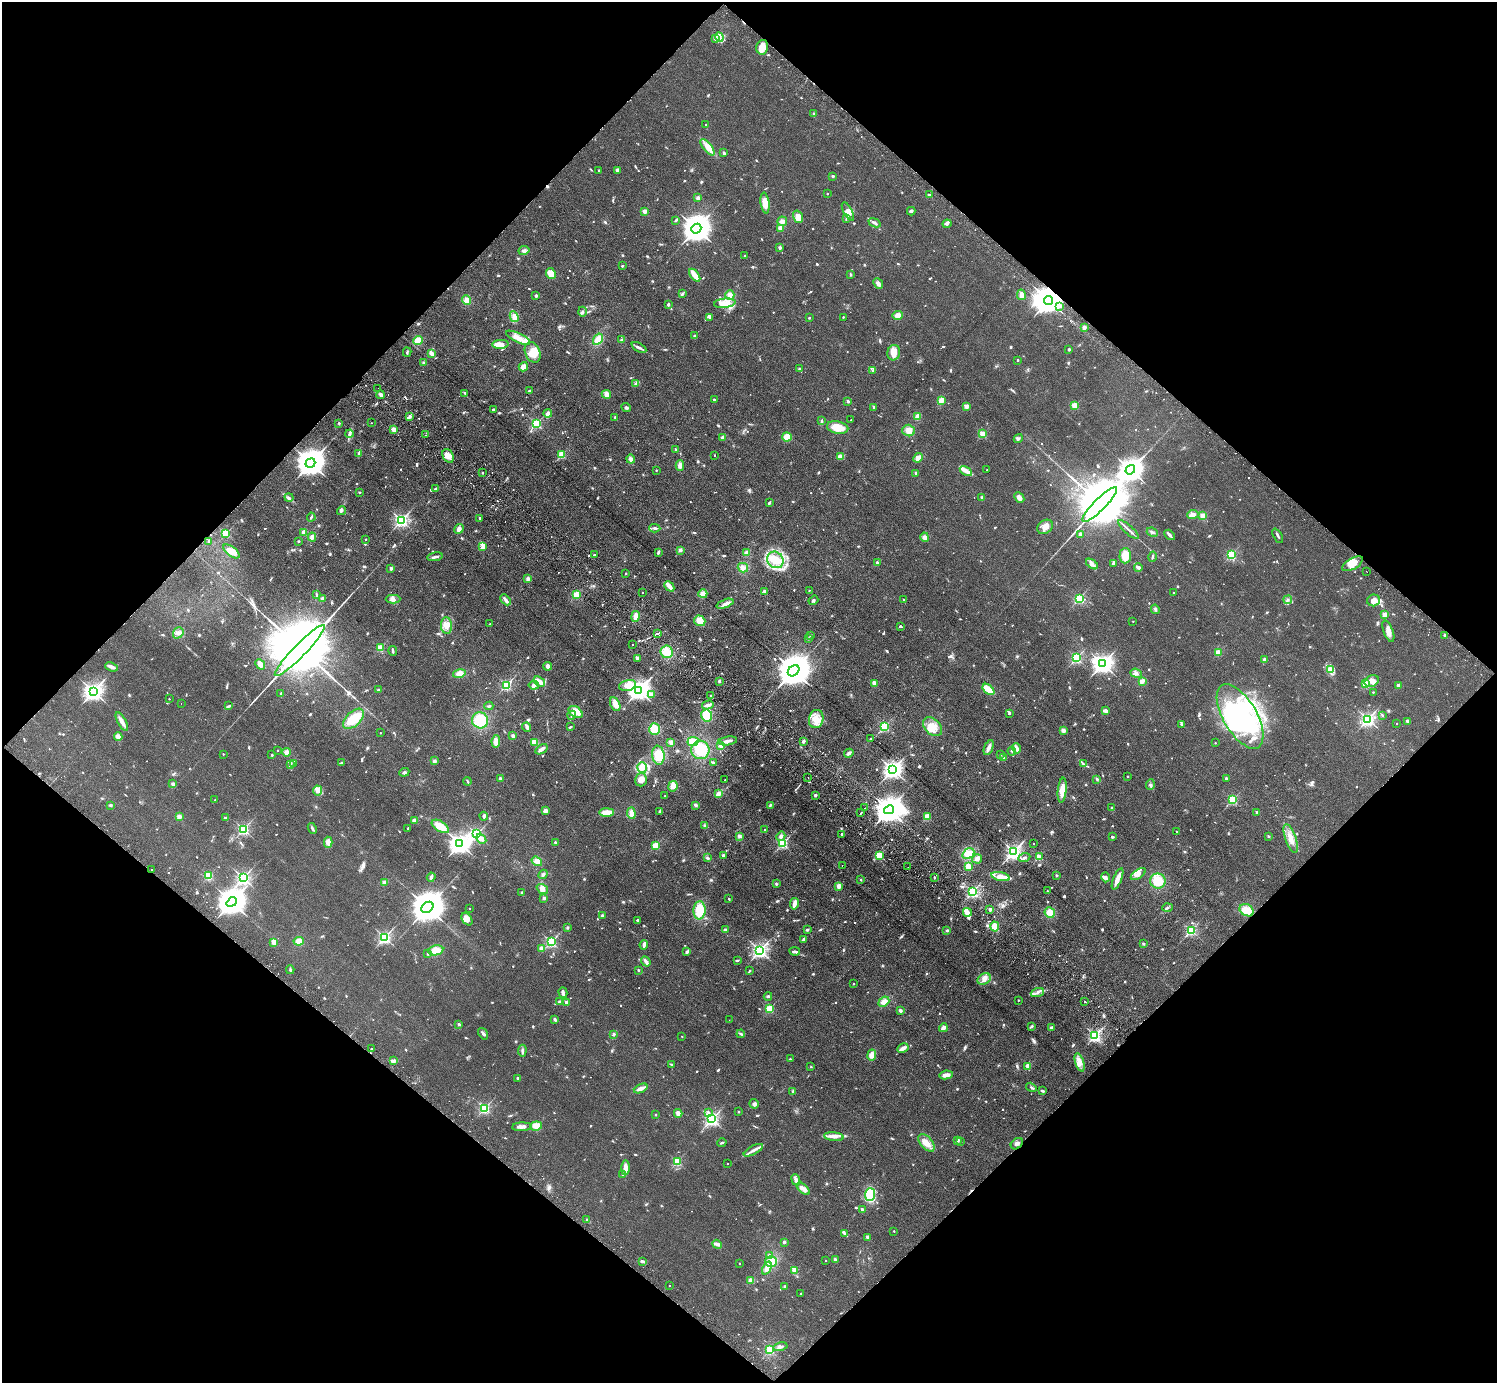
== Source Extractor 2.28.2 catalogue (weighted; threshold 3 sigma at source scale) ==
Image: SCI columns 41-6017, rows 344-5865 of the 6059 x 6067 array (HDU 1 of 3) = the unmasked area's bounding box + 8 px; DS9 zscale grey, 4 x 4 block average (1 PNG px = mean of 4 x 4 image px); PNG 1499 x 1385 px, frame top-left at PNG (2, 2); each listed source drawn as its Kron ellipse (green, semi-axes under 4 px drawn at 4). Shown black and unused: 50% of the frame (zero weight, under 2 of 3 exposures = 3% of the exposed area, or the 3 px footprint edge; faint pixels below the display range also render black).
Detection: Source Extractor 2.28.2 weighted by HDU 2 'WHT'. Background 0.0635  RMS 0.009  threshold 0.0404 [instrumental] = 3 sigma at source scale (4.5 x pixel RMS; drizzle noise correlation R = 1.50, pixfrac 1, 0.05/0.05 arcsec/px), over >= 5 px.
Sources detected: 1305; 4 too faint to see at this stretch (4 x 4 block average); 12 inside a brighter object's white glare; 15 cosmic-ray / hot-pixel residue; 3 long thin detections or spike segments (spike, bleed or trail) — neither listed nor drawn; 21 coinciding with a brighter row at this scale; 55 inside a brighter listed object's ellipse — not listed separately; of the other 1195, all 500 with FLUX_AUTO >= 5.9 (the completeness limit of this list) listed and drawn (695 fainter detections not listed), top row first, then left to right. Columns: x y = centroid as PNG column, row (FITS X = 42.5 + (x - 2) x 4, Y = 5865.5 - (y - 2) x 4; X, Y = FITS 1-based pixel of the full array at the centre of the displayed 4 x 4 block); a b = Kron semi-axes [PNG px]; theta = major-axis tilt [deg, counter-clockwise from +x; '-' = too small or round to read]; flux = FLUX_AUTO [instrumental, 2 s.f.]
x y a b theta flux
719 37 5 3 - 18
715 38 3 2 - 7.9
762 47 7 6 - 56
814 114 4 2 - 6.2
706 125 2 2 - 12
707 147 10 4 -52 37
724 153 3 2 - 11
599 170 2 2 - 14
617 170 3 2 - 15
833 176 2 2 - 42
827 194 2 2 - 14
929 195 3 2 - 7.3
698 198 2 2 - 79
765 203 10 4 -82 54
645 211 2 2 - 120
911 211 4 3 - 10
848 212 10 3 -62 31
798 217 6 4 -75 47
847 218 4 2 - 9.9
676 220 4 2 - 7.4
782 221 5 4 - 20
874 223 6 2 -22 16
947 224 4 3 - 9.7
780 228 2 2 - 150
696 229 5 4 - 9300
780 248 2 2 - 57
524 250 5 3 - 14
744 256 2 2 - 9.1
622 266 2 2 - 21
551 273 5 5 - 55
850 274 3 2 - 7.7
695 275 7 3 -51 56
878 283 6 3 -47 18
683 293 4 3 - 7.6
730 295 4 4 - 28
1021 295 5 3 - 30
536 296 3 3 - 7.1
467 300 5 4 - 27
1048 300 5 4 - 9900
725 303 11 4 6 50
668 304 3 2 - 8.7
1060 306 2 2 - 28
582 312 5 2 - 8.1
898 315 5 4 - 29
514 317 5 4 - 28
710 317 4 2 - 9.5
843 317 2 2 - 15
809 318 2 2 - 17
1084 327 2 2 - 96
695 336 2 2 - 46
518 338 13 4 -26 39
598 339 6 4 57 48
418 340 5 4 - 55
622 340 3 2 - 9.1
500 344 8 4 4 50
639 347 8 2 -29 16
1069 349 2 2 - 8.7
407 352 5 2 - 7.2
533 352 11 7 -67 57
431 353 4 3 - 26
894 353 7 6 - 53
1018 360 2 2 - 19
424 363 3 3 - 6.6
523 367 5 4 - 29
799 369 2 2 - 7.9
873 371 3 2 - 6.8
636 383 3 2 - 7.7
378 388 2 2 - 6.7
529 390 3 2 - 6.2
465 393 3 2 - 6.2
606 394 5 4 - 23
381 395 4 3 - 19
714 400 2 2 - 24
941 400 4 3 - 41
848 401 2 2 - 40
966 406 2 2 - 130
1075 406 2 2 - 320
626 407 5 3 - 8.6
874 407 2 2 - 42
493 409 2 2 - 6.5
548 414 4 2 - 10
918 416 4 3 - 33
409 417 4 2 - 13
615 417 2 2 - 16
822 420 4 2 - 7.5
851 420 2 2 - 6
339 423 2 2 - 6.5
371 423 2 2 - 6.5
537 424 2 2 - 600
838 427 11 6 -12 78
393 430 4 3 - 20
909 431 6 5 - 38
349 434 4 3 - 12
983 434 2 2 - 320
426 435 2 2 - 10
723 437 4 2 - 20
787 437 5 4 - 48
1018 439 5 2 - 10
675 449 2 2 - 17
359 453 4 2 - 8.7
562 455 2 2 - 340
715 455 2 2 - 10
448 456 7 5 -63 34
841 456 4 3 - 26
918 458 5 4 - 26
631 459 4 3 - 21
310 463 5 4 - 8700
680 465 5 3 - 26
656 470 2 2 - 9.9
987 470 2 2 - 6.7
1130 470 5 3 - 5800
966 471 7 3 -31 24
482 473 2 2 - 6.1
916 473 2 2 - 47
435 488 3 2 - 5.9
359 492 2 2 - 22
289 497 4 2 - 8.6
982 497 2 2 - 44
1019 498 6 4 -49 25
769 503 3 2 - 9.2
1100 505 24 6 45 93000
341 511 4 3 - 9.9
1193 514 5 4 - 25
1203 516 2 2 - 190
311 517 4 2 - 8.9
479 518 2 2 - 14
401 520 2 2 - 1400
1045 527 8 6 36 48
655 528 5 2 - 13
459 529 5 4 - 26
1128 530 13 2 -42 18
304 532 2 2 - 160
1152 532 5 2 - 12
226 534 2 2 - 430
1080 534 2 2 - 56
1169 535 6 2 -47 17
1278 536 8 2 -63 11
312 537 4 4 - 20
925 537 5 4 - 22
365 539 2 2 - 7.7
209 541 4 2 - 7
298 541 2 2 - 24
483 546 4 2 - 9.8
680 550 2 2 - 80
231 551 9 4 -37 51
658 552 3 2 - 15
747 553 4 3 - 23
594 555 2 2 - 23
1231 555 2 2 - 570
1125 556 7 5 87 67
435 557 8 2 11 16
1152 557 5 2 - 8.6
775 560 9 7 -49 88
877 562 2 2 - 29
1113 563 4 2 - 7.7
1092 564 7 3 -35 20
1352 564 11 5 30 61
1138 567 4 3 - 16
391 568 2 2 - 36
743 568 5 4 - 27
1366 571 2 2 - 6
626 574 2 2 - 13
528 579 3 2 - 20
669 586 6 3 -48 38
809 590 2 2 - 6.7
764 591 2 2 - 44
642 592 2 2 - 6.9
1173 593 2 2 - 8.9
703 594 4 4 - 37
316 595 4 2 - 6.9
576 595 2 2 - 360
1079 598 2 2 - 600
322 599 2 2 - 100
393 599 7 4 1 21
904 599 2 2 - 15
506 600 6 4 -46 17
813 600 5 3 - 10
1288 600 4 2 - 7
1374 600 6 6 - 43
725 604 9 3 21 24
1155 609 5 2 - 9.1
1385 615 2 2 - 190
635 616 5 3 - 38
700 621 6 5 - 43
1133 621 2 2 - 7.7
490 624 2 2 - 10
446 626 8 5 -86 37
900 626 3 2 - 6.3
1388 631 11 4 -70 37
178 633 6 5 - 21
658 633 4 2 - 6
810 635 2 2 - 13
1445 635 4 2 - 9.8
809 639 2 2 - 25
632 645 2 2 - 20
380 648 2 2 - 290
300 651 35 6 46 160000
393 651 5 2 - 11
666 652 6 6 - 76
1218 652 2 2 - 230
637 658 2 2 - 60
1077 658 2 2 - 790
1264 660 2 2 - 81
260 664 5 3 - 45
1103 664 3 3 - 3400
547 666 4 3 - 15
112 667 6 2 -21 35
1331 670 4 3 - 11
794 671 6 5 - 17000
1136 673 6 3 -21 13
459 674 6 4 12 40
719 681 3 3 - 7.8
1142 681 3 2 - 34
1372 681 7 5 25 30
539 682 6 3 -34 48
874 683 4 3 - 25
1366 684 2 2 - 400
506 685 2 2 - 720
534 685 5 3 - 13
627 685 9 5 15 64
1398 685 2 2 - 82
988 689 7 3 -43 89
378 690 2 2 - 30
639 690 3 3 - 3900
93 691 3 3 - 3000
1373 692 2 2 - 6.9
281 693 2 2 - 18
651 694 4 3 - 12
711 696 2 2 - 23
169 699 2 2 - 7.9
181 704 2 2 - 6.3
615 704 7 4 -62 39
708 705 6 3 15 24
229 706 4 2 - 6.2
489 706 4 2 - 10
1106 711 2 2 - 89
575 712 7 5 -34 61
1009 713 3 2 - 8.4
572 715 4 2 - 8.6
707 715 6 5 - 87
1382 715 3 2 - 7
1240 716 36 16 -60 570
354 719 13 7 43 140
816 719 9 7 77 56
1368 719 2 2 - 1500
480 720 8 8 - 130
1408 721 2 2 - 66
122 722 10 3 -61 42
1397 723 2 2 - 7.9
1182 725 4 2 - 8.3
884 726 2 2 - 580
526 727 4 3 - 12
570 727 3 2 - 8.7
932 727 11 7 -43 63
654 729 6 5 - 75
1063 730 4 3 - 16
380 733 2 2 - 5.9
513 736 2 2 - 91
118 737 4 4 - 29
870 739 2 2 - 23
496 741 6 4 82 32
728 741 9 3 8 19
803 741 3 3 - 11
534 742 4 3 - 32
693 742 5 4 - 55
671 743 3 3 - 21
1215 743 2 2 - 5.9
721 746 3 3 - 19
989 748 8 3 68 31
1016 748 5 3 - 27
541 749 7 3 32 21
277 750 2 2 - 7
700 750 9 9 - 150
1012 751 4 2 - 6.8
287 752 4 3 - 28
849 753 5 3 - 13
223 754 2 2 - 8.4
1001 754 2 2 - 7.1
272 755 2 2 - 7.3
658 755 9 6 -81 96
1004 757 3 2 - 7.6
434 761 3 3 - 12
341 763 4 2 - 6.6
713 763 3 2 - 13
294 764 3 2 - 7
1083 764 4 2 - 6.4
290 765 3 2 - 8
642 767 5 5 - 29
893 769 3 3 - 3100
404 772 5 2 - 9.2
1128 776 2 2 - 12
808 778 2 2 - 24
1226 778 2 2 - 31
500 779 2 2 - 48
1097 779 4 2 - 6.6
641 780 7 6 - 37
725 780 2 2 - 6.4
467 781 4 2 - 6.8
173 784 2 2 - 72
1150 785 5 2 - 9.3
673 786 5 4 - 29
317 790 5 4 - 20
1062 790 12 4 84 62
718 794 4 3 - 19
815 795 2 2 - 45
665 796 2 2 - 6.4
1233 799 2 2 - 550
215 800 2 2 - 7.1
110 805 3 2 - 6.3
696 805 2 2 - 71
770 805 3 2 - 6.2
865 808 2 2 - 9.5
1112 808 2 2 - 6
889 810 5 4 - 9500
545 811 4 3 - 19
606 812 7 4 2 57
660 812 3 3 - 14
1257 812 2 2 - 43
631 813 6 4 -85 28
861 813 2 2 - 57
179 816 2 2 - 110
484 816 4 3 - 11
927 816 2 2 - 270
225 818 2 2 - 9.7
414 821 2 2 - 140
705 825 3 3 - 9.2
440 826 10 5 -32 79
312 828 5 2 - 11
408 828 2 2 - 11
244 829 2 2 - 860
765 830 2 2 - 7
1176 831 2 2 - 7.7
477 834 2 2 - 790
841 834 2 2 - 15
739 836 3 3 - 12
781 836 5 4 - 17
1268 836 2 2 - 24
1112 837 3 2 - 7.3
1291 838 15 5 -71 58
481 839 5 3 - 24
328 842 5 4 - 28
555 842 2 2 - 30
782 843 2 2 - 700
460 844 3 3 - 4100
1033 844 2 2 - 18
655 846 2 2 - 300
1014 852 2 2 - 2000
968 854 6 4 31 77
723 855 3 2 - 11
879 855 2 2 - 290
1039 857 2 2 - 230
707 858 3 2 - 6.5
1024 858 6 2 21 9.3
977 859 5 4 - 22
537 861 5 4 - 40
842 865 2 2 - 12
968 866 2 2 - 230
908 867 2 2 - 6.9
152 870 2 2 - 22
543 874 5 2 - 14
1138 874 8 4 34 30
1057 875 2 2 - 26
209 876 2 2 - 400
431 877 4 2 - 12
935 877 3 2 - 7.4
1001 877 9 4 -13 66
1105 877 5 2 - 9.5
243 878 2 2 - 1300
1118 879 11 3 68 52
861 880 2 2 - 18
1158 881 7 7 - 100
385 882 3 3 - 15
776 884 3 2 - 6.9
839 886 3 3 - 26
542 889 6 4 -37 27
1047 891 2 2 - 8.1
522 892 2 2 - 22
973 892 3 2 - 1000
544 898 3 3 - 8.5
729 899 2 2 - 13
232 902 5 4 - 9800
794 904 6 3 80 34
427 907 6 5 - 16000
469 908 2 2 - 7.3
1167 908 5 2 - 7.9
990 909 2 2 - 72
700 910 9 6 86 120
1247 910 7 5 -30 70
967 912 5 4 - 20
1050 912 5 5 - 49
602 916 3 3 - 8
467 919 7 4 -56 35
637 920 2 2 - 21
995 926 5 4 - 43
567 928 3 3 - 6.9
725 930 3 3 - 11
807 930 3 2 - 7.1
947 930 3 2 - 7.3
1191 930 2 2 - 700
385 937 2 2 - 1200
804 939 3 3 - 15
299 941 5 4 - 37
274 942 4 3 - 34
551 942 2 2 - 810
1143 944 2 2 - 35
644 945 5 2 - 21
541 948 2 2 - 110
436 950 7 5 12 60
760 950 3 2 - 1900
795 951 5 3 - 10
687 952 3 2 - 13
428 954 2 2 - 6.1
737 961 3 2 - 6.9
646 962 5 2 - 21
290 970 4 2 - 9
638 970 2 2 - 7.2
750 971 2 2 - 11
984 979 7 5 32 28
853 984 2 2 - 12
563 993 5 2 - 21
1037 993 7 2 21 17
768 996 4 3 - 9.5
1018 1000 2 2 - 8.5
1085 1001 2 2 - 21
560 1002 4 2 - 9.3
884 1002 6 4 40 30
566 1003 2 2 - 70
769 1009 2 2 - 390
900 1011 3 2 - 14
555 1020 3 2 - 8.7
729 1020 2 2 - 9.7
459 1024 2 2 - 43
1031 1026 4 2 - 7.1
943 1028 4 3 - 34
1051 1028 3 3 - 8.7
483 1034 6 3 -55 11
614 1034 3 3 - 6.7
741 1034 4 2 - 8.8
682 1036 2 2 - 6.7
1095 1036 2 2 - 1200
903 1048 6 3 27 28
371 1049 2 2 - 310
522 1051 6 3 84 11
872 1055 5 4 - 30
790 1059 2 2 - 8.9
394 1061 4 2 - 11
1080 1062 9 4 -72 35
671 1064 2 2 - 9.3
1028 1066 2 2 - 150
811 1067 2 2 - 9.9
946 1075 7 4 10 27
517 1078 2 2 - 5.9
1031 1087 5 2 - 8.2
641 1088 7 3 24 36
1042 1091 4 2 - 9.7
793 1092 2 2 - 15
754 1104 5 4 - 14
485 1108 2 2 - 760
708 1112 2 2 - 16
738 1112 2 2 - 17
678 1113 4 3 - 22
656 1115 2 2 - 18
712 1119 2 2 - 1400
536 1126 6 4 7 38
522 1127 10 3 4 22
834 1137 10 4 -6 28
957 1140 2 2 - 49
960 1142 2 2 - 7.5
722 1143 4 2 - 7.8
926 1143 10 6 -49 50
1017 1144 7 5 40 19
753 1150 11 3 29 26
677 1162 2 2 - 420
727 1164 2 2 - 6.8
625 1168 7 3 89 39
623 1175 2 2 - 42
796 1180 5 4 - 16
803 1189 8 3 -42 27
870 1194 6 5 - 150
862 1210 2 2 - 54
586 1219 3 3 - 6.5
894 1231 2 2 - 11
844 1233 4 3 - 8.8
868 1237 2 2 - 67
784 1242 2 2 - 44
717 1244 5 2 - 26
769 1255 3 2 - 11
835 1259 3 2 - 9.2
642 1261 3 3 - 12
826 1261 2 2 - 9.5
771 1262 5 5 - 58
739 1263 2 2 - 7.1
767 1268 7 4 65 24
794 1270 2 2 - 180
751 1280 4 3 - 27
669 1286 2 2 - 7.7
785 1286 2 2 - 38
801 1294 2 2 - 8.8
780 1347 7 3 12 15
770 1350 2 2 - 570
Overlapping masked pixels (flux is a lower limit): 1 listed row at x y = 1048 300
Diffuse or blended objects may show on this block-average render without a row.